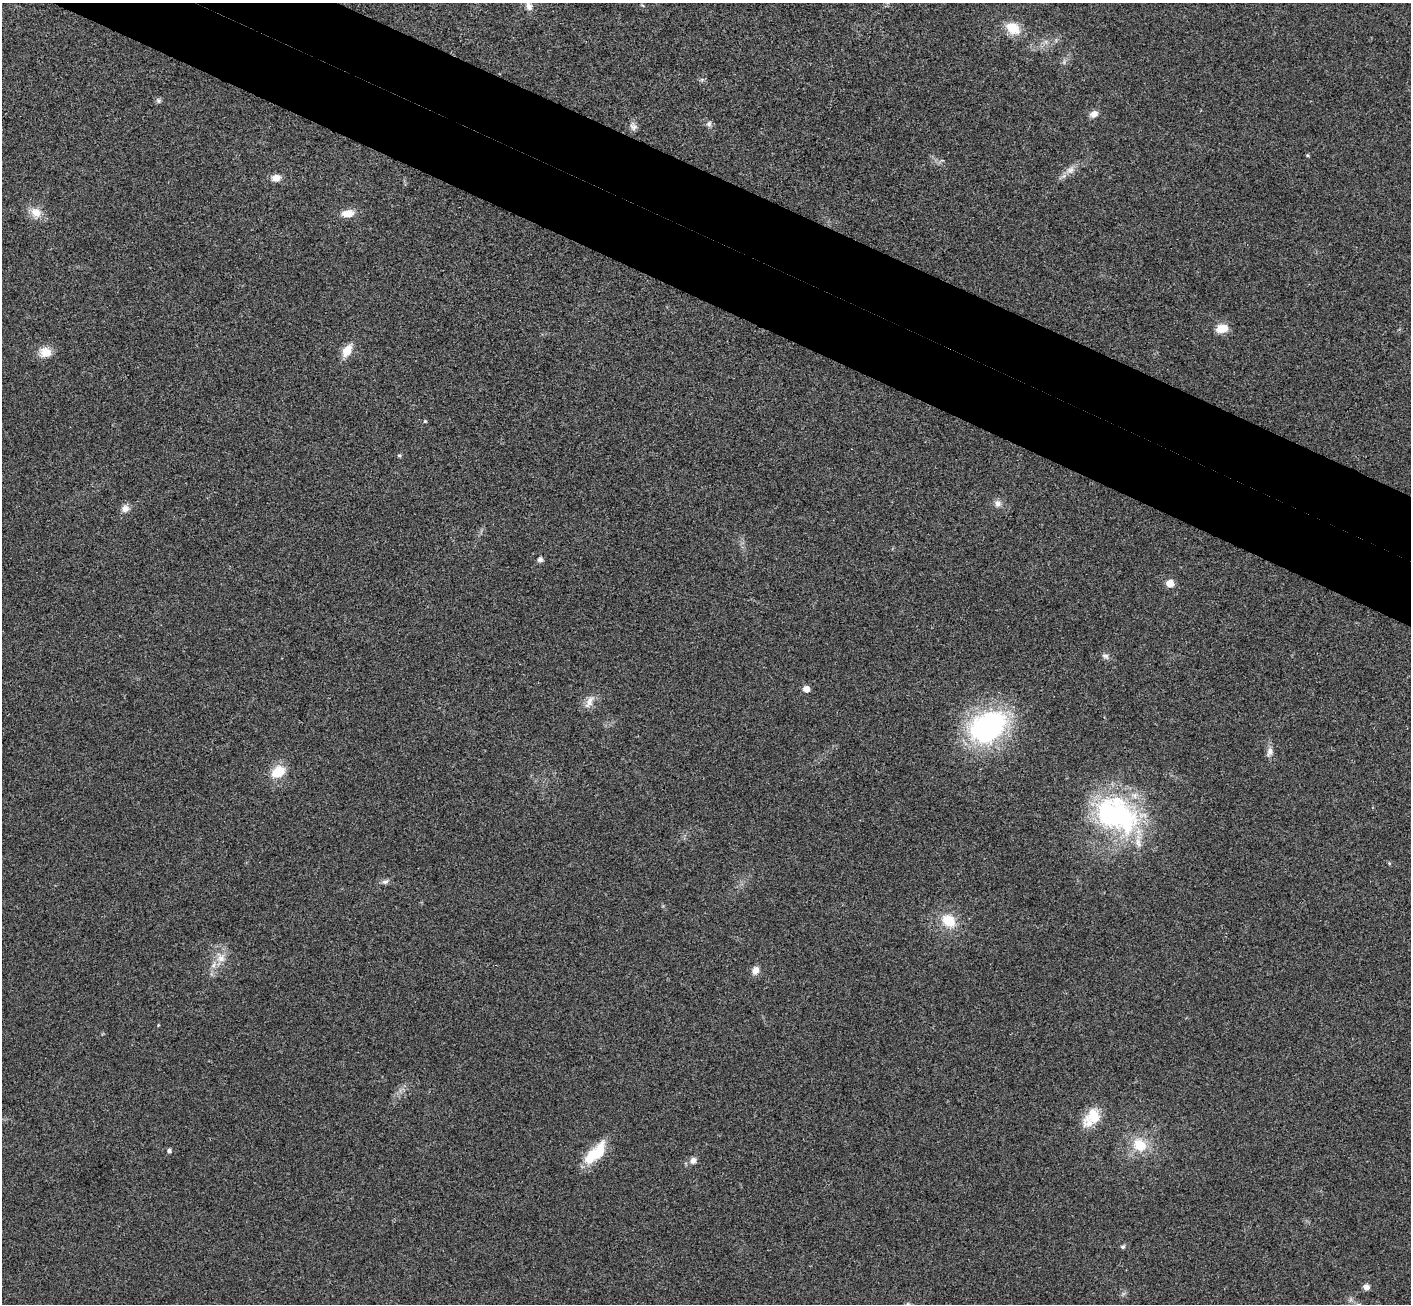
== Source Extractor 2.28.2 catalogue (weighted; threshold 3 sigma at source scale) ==
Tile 11 of 4 x 4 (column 3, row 3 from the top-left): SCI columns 2852-4260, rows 1506-2807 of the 5707 x 5742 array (HDU 1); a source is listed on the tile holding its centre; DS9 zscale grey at full resolution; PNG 1413 x 1306 px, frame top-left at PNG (2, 3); no overlay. Shown black and unused: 9% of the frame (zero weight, under 3 of 4 exposures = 6% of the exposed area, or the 3 px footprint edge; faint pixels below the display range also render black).
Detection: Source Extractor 2.28.2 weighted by HDU 2 'WHT'; one run over the whole footprint, this tile lists its part. Background 0.0358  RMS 0.0065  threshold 0.0291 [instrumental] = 3 sigma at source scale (4.5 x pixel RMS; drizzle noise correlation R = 1.50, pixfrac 1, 0.05/0.05 arcsec/px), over >= 5 px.
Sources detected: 40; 1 inside a brighter listed object's ellipse — not listed separately; the other 39 listed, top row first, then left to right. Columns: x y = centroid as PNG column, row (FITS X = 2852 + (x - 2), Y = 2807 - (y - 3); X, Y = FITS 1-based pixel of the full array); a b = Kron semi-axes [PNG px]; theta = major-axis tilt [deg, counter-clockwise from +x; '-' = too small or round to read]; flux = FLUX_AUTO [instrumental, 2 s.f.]
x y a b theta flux
529 6 11 8 -64 3.7
1013 28 15 12 -31 13
1094 114 9 7 25 3.9
709 124 7 7 - 1.8
634 127 10 8 -23 2.6
1307 155 4 4 - 0.71
1071 170 10 8 62 3.5
276 178 11 8 10 4.4
36 212 14 11 -33 7.7
348 214 13 8 5 7.3
1222 328 13 9 13 8.8
347 351 14 9 59 9.2
45 352 16 13 -12 7.3
425 421 4 4 - 0.72
399 455 6 4 0 0.81
998 503 9 8 - 3
125 508 10 9 - 3.6
540 559 6 6 - 2
1170 583 5 5 - 11
1105 656 10 6 -18 2.1
806 689 5 5 - 5.5
589 702 20 7 62 4.5
988 727 42 30 34 120
1270 752 11 7 68 3.3
278 772 17 12 35 14
1116 815 55 37 -27 120
385 882 10 6 19 2
948 921 15 11 -41 15
221 958 10 9 - 5.1
755 970 9 8 - 4.5
158 1025 4 3 - 0.5
1094 1116 22 20 33 15
1140 1145 19 16 -24 16
169 1151 5 4 - 1.5
595 1153 34 13 45 20
693 1161 9 8 - 2.8
1123 1247 5 5 - 1.3
1366 1287 7 6 - 2.9
908 1304 6 4 90 1.1
Isophote crosses this tile's border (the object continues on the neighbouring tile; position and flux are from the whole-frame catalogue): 1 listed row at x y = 908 1304